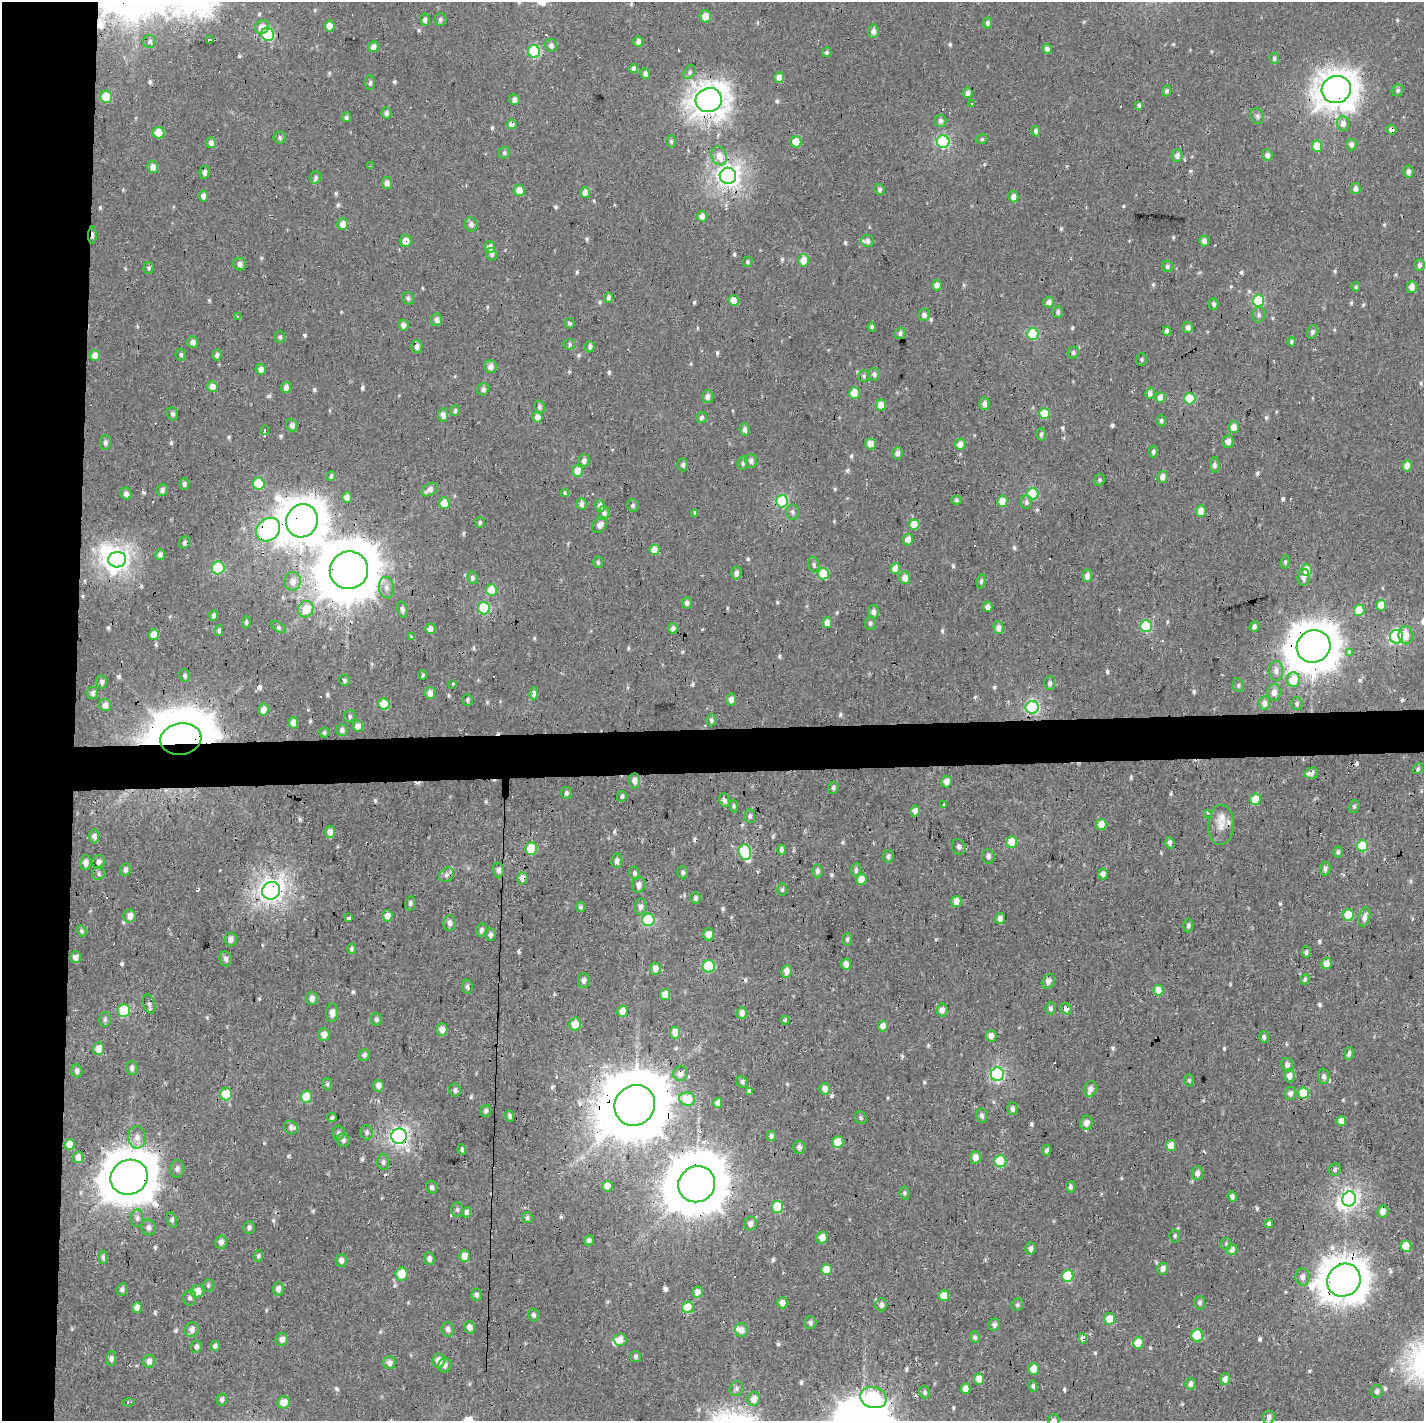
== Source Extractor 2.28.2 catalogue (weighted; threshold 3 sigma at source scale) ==
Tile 4 of 3 x 3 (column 1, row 2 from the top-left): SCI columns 5-1426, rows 1552-2970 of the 4271 x 4523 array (HDU 1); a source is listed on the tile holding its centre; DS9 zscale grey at full resolution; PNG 1426 x 1423 px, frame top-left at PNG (2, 2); each listed source drawn as its Kron ellipse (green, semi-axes under 4 px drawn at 4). Shown black and unused: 8% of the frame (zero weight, under 2 of 3 exposures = <1% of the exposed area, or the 3 px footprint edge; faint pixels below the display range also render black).
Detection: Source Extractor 2.28.2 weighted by HDU 2 'WHT'; one run over the whole footprint, this tile lists its part. Background 7.19e-04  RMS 0.0035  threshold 0.0158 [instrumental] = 3 sigma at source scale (4.5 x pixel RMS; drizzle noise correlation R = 1.50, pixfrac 1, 0.0396/0.0396 arcsec/px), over >= 5 px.
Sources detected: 695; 3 inside a brighter object's white glare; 31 cosmic-ray / hot-pixel residue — neither listed nor drawn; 10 inside a brighter listed object's ellipse — not listed separately; of the other 651, all 500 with FLUX_AUTO >= 0.644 (the completeness limit of this list) listed and drawn (151 fainter detections not listed), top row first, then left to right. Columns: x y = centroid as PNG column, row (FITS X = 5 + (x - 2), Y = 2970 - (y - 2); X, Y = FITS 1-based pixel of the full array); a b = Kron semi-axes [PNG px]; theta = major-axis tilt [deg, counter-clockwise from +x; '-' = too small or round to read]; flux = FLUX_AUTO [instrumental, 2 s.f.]
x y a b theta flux
705 16 6 5 - 4.4
440 19 6 6 - 0.8
425 20 6 5 - 1.4
988 23 5 4 - 1
330 26 5 5 - 4.4
262 27 7 6 - 4.1
873 31 6 5 - 1.9
267 34 7 6 - 33
209 40 3 3 - 3.5
149 41 6 6 - 0.95
638 41 5 5 - 1.7
551 45 6 6 - 1.4
373 47 5 5 - 2.4
1047 49 5 4 - 1.7
534 51 6 6 - 28
826 52 5 5 - 0.74
1274 58 5 4 - 0.73
634 69 4 4 - 2.1
689 72 8 5 54 0.9
645 74 5 4 - 1.5
779 78 5 5 - 3.1
370 83 7 4 -86 0.82
1336 90 15 13 17 510
1398 90 6 5 - 0.8
1167 91 5 4 - 0.92
968 93 5 5 - 1.8
106 97 6 6 - 12
514 100 5 5 - 1.9
709 100 13 12 - 410
972 104 3 3 - 1.8
1139 106 4 3 - 0.93
386 113 6 5 - 1.1
1257 116 8 6 -66 0.93
346 117 5 4 - 0.75
940 121 6 6 - 1.3
1343 123 7 6 - 2.2
512 124 5 4 - 3.5
1391 130 5 4 - 1.9
1036 131 5 4 - 0.93
159 133 6 5 - 9.3
280 137 6 6 - 0.95
982 139 6 4 14 0.66
671 141 6 4 -75 0.66
796 142 5 5 - 6.7
943 142 6 6 - 41
211 143 6 5 - 2.4
1351 144 6 5 - 1.4
1317 146 6 5 - 5.9
504 153 6 5 - 0.72
1177 155 6 5 - 1.4
1267 155 6 5 - 1.4
719 156 10 7 -69 4.3
371 166 3 3 - 0.73
153 167 6 5 - 2.6
1408 171 6 5 - 1.6
205 172 6 5 - 1.3
728 176 8 8 - 190
316 177 6 5 - 0.78
387 183 6 5 - 1.8
880 189 5 5 - 0.81
1356 189 5 5 - 1.7
519 190 6 5 - 3.8
585 193 5 5 - 3.3
203 196 5 4 - 2.1
1013 197 5 5 - 2
702 216 5 5 - 2.8
343 224 6 5 - 3.8
471 224 7 6 - 1.3
92 235 8 3 89 1.6
406 241 6 5 - 3.6
868 241 6 6 - 1.3
1204 241 5 5 - 1.6
490 247 6 5 - 2.7
492 254 6 5 - 0.86
804 260 6 5 - 5.7
747 262 5 5 - 0.65
239 264 6 6 - 1.5
1419 265 6 5 - 1
1167 266 6 5 - 0.92
148 268 6 5 - 0.73
937 285 5 4 - 2.5
1356 287 5 4 - 0.66
1412 287 6 5 - 2.5
608 297 5 4 - 1.1
408 298 6 5 - 0.9
734 300 5 5 - 6.4
1258 301 6 5 - 23
1049 302 5 5 - 1.8
1214 304 6 5 - 0.79
1058 312 6 5 - 0.97
924 315 6 6 - 1.4
1259 315 7 6 - 1
238 317 3 3 - 1.9
436 319 6 5 - 1.8
569 323 5 5 - 0.72
403 325 5 5 - 1.8
872 327 4 4 - 0.7
1188 327 5 5 - 1.7
1167 331 4 4 - 1.8
1312 332 7 5 61 0.85
900 333 6 5 - 1.2
1033 334 6 5 - 22
280 337 6 5 - 0.66
193 342 6 5 - 1.9
1292 342 4 3 - 0.7
570 344 6 5 - 0.75
417 346 6 5 - 1.6
590 346 6 5 - 1.1
1073 353 6 5 - 0.72
181 354 6 5 - 0.65
95 355 5 5 - 4.2
217 355 5 5 - 1.1
1141 359 6 5 - 0.69
490 367 6 6 - 2.1
261 369 5 5 - 1.9
874 374 6 6 - 1.1
864 376 6 5 - 0.81
212 386 5 5 - 4
286 387 6 5 - 2.1
483 389 6 5 - 1.1
854 393 6 5 - 8.4
1150 393 6 5 - 1.8
708 396 7 5 -89 1.6
1160 397 5 5 - 3.5
1190 399 6 5 - 20
984 404 6 5 - 1.6
881 405 5 5 - 4.7
539 407 6 5 - 0.92
455 410 5 5 - 0.72
1044 413 5 5 - 11
172 414 6 5 - 0.93
443 415 6 5 - 2
537 417 5 5 - 3
701 417 6 5 - 1.1
1161 421 5 5 - 0.76
292 425 6 5 - 1.6
1234 427 6 5 - 3.4
265 430 4 3 - 2.4
745 430 6 5 - 1.4
1041 434 6 4 87 0.71
1228 441 6 5 - 2.3
105 442 7 5 84 0.99
870 444 5 5 - 3.9
960 444 6 5 - 2.9
1153 452 6 4 71 0.84
897 453 6 5 - 1.7
584 461 6 5 - 1.5
751 461 7 6 - 1.2
743 463 7 5 74 0.88
683 465 6 5 - 0.96
1215 465 8 5 -89 1.2
1407 466 5 5 - 3.6
577 471 6 5 - 5
331 476 5 4 - 1
1162 477 6 5 - 2.3
1099 480 6 5 - 0.67
184 484 6 5 - 0.93
259 484 6 6 - 15
162 490 6 5 - 1.3
429 490 9 5 33 2.2
565 493 4 3 - 2.9
126 494 6 5 - 1.6
1033 494 6 5 - 18
347 497 5 5 - 3.5
956 500 5 4 - 0.77
782 501 6 6 - 35
1002 501 5 5 - 4.9
1026 502 7 6 - 1.1
444 503 6 5 - 5.7
582 504 6 5 - 1.6
633 505 6 6 - 0.84
600 506 6 5 - 2.1
1201 511 6 5 - 4
792 512 7 6 - 0.98
604 513 7 6 - 1.4
695 513 4 3 - 2.2
302 521 17 15 63 840
480 522 5 5 - 0.69
914 524 5 5 - 7.1
600 525 9 6 46 2.2
268 530 13 10 43 88
908 539 6 5 - 3.1
184 543 6 5 - 1.4
654 550 5 5 - 6.1
160 555 5 5 - 1.4
117 560 9 7 11 180
598 562 6 5 - 0.69
1285 562 7 4 81 0.7
814 565 8 5 -75 0.85
218 568 6 6 - 26
895 569 5 5 - 4.6
349 570 19 18 - 2400
1306 570 6 5 - 9.6
736 573 6 5 - 1.6
823 573 6 5 - 14
1087 576 6 5 - 2.2
1304 577 8 6 79 1.7
472 578 6 5 - 1.1
905 578 6 5 - 2.8
293 581 9 8 - 3.3
981 581 7 4 82 0.74
386 588 11 7 -83 2
491 590 5 5 - 10
687 603 6 5 - 1.2
1381 605 5 5 - 6.6
988 607 5 5 - 2.1
484 608 6 6 - 23
306 609 8 7 - 6.7
402 609 8 5 -75 0.99
1359 610 5 5 - 9.6
873 612 6 5 - 1.5
214 616 5 4 - 1
246 622 6 4 84 0.67
827 623 5 5 - 3.4
870 623 7 5 87 0.79
1146 626 6 5 - 22
279 627 8 4 -33 0.86
1254 627 5 4 - 1.1
673 628 5 4 - 1.8
998 628 6 5 - 2.2
430 629 5 5 - 2.9
219 630 5 4 - 0.87
154 634 5 5 - 6
1406 635 9 7 -82 3.8
412 636 4 3 - 1.3
1397 637 7 6 - 56
1314 646 17 16 - 990
1349 652 3 3 - 4.5
1276 671 10 7 -87 1.9
423 675 5 3 - 0.68
185 676 6 5 - 0.82
345 680 5 5 - 0.76
1293 680 7 6 - 7
102 682 6 5 - 1.2
1050 683 7 5 85 0.93
452 684 3 3 - 2.9
1238 685 7 5 -78 0.65
1274 692 8 6 87 2.6
92 693 6 6 - 1.1
430 693 6 5 - 2.1
534 694 6 4 88 1.3
731 699 6 5 - 2.2
468 700 6 5 - 0.79
1264 703 6 5 - 1.9
384 704 6 5 - 13
1297 704 6 5 - 0.96
105 705 6 6 - 2.5
1032 707 6 6 - 51
264 709 6 5 - 3.2
350 716 6 5 - 0.73
711 720 6 4 80 0.83
293 723 6 5 - 2.7
358 726 5 5 - 2.4
342 730 6 6 - 1.2
324 732 5 5 - 0.65
181 739 20 15 9 2700
1418 769 6 4 51 0.7
1311 773 6 5 - 1.3
634 781 7 6 - 2.1
946 782 6 5 - 2.9
833 788 6 5 - 0.85
566 793 6 5 - 0.75
622 796 5 5 - 0.69
1255 799 6 5 - 6
724 800 7 5 -77 1.3
944 805 4 3 - 0.96
734 806 7 4 -78 0.64
1354 807 6 5 - 0.65
915 811 5 5 - 2.4
1207 813 3 3 - 2.7
750 816 7 5 -86 0.8
1101 824 5 5 - 3.7
1221 825 20 13 87 4.2
330 832 6 5 - 2.8
94 836 7 5 -89 1.4
1011 842 6 5 - 5.9
1170 843 6 4 -64 1.3
1362 846 6 5 - 18
959 847 8 6 -66 1.3
531 849 6 5 - 10
781 850 5 3 - 1.1
745 852 8 6 -74 29
1338 852 5 4 - 0.81
888 856 6 5 - 1
988 856 7 6 - 1.2
617 861 7 5 82 1.5
85 862 7 5 89 2
98 862 7 6 - 1.5
1325 868 7 5 85 1.1
125 870 6 5 - 1.3
498 870 7 6 - 1.4
856 870 7 4 82 0.87
817 871 6 5 - 1.2
683 872 6 5 - 0.84
99 873 7 6 - 0.8
635 873 6 5 - 0.88
1103 874 5 5 - 1.9
446 875 8 6 43 1.2
522 878 6 5 - 2.5
861 880 6 5 - 3.7
638 885 8 6 75 1.7
782 890 6 5 - 0.65
271 891 9 8 - 220
695 898 5 5 - 0.94
956 902 5 5 - 4.1
410 903 7 5 78 0.98
580 907 5 4 - 0.86
640 907 8 6 83 1.4
1349 915 5 5 - 12
129 916 6 6 - 2.9
387 916 6 5 - 3
1365 917 10 5 77 2
348 918 3 3 - 3.4
1000 919 5 4 - 1.5
648 920 6 6 - 31
450 923 8 6 88 1.5
1188 925 7 5 83 0.84
481 930 6 5 - 1.3
81 931 6 4 -53 0.83
709 934 6 5 - 2.9
490 935 6 5 - 1.2
230 939 7 6 - 1.7
847 939 6 5 - 0.65
351 949 5 4 - 0.72
1306 952 6 4 -89 0.92
76 957 6 5 - 2.1
226 959 7 6 - 1.3
1326 963 6 5 - 3.9
846 964 6 5 - 2.3
709 966 6 6 - 25
655 969 6 5 - 3
786 971 6 5 - 2.8
1305 979 5 4 - 0.76
583 981 7 5 84 1.3
1048 981 8 6 58 1.8
467 987 7 5 -82 0.87
1158 990 5 5 - 4.7
665 994 5 5 - 4.1
312 998 7 6 - 2
149 1004 10 5 -74 0.93
1051 1008 6 5 - 1.1
1066 1009 6 5 - 1.7
124 1010 6 6 - 20
942 1010 6 5 - 2.2
622 1011 5 5 - 3.1
332 1013 9 6 87 2.4
742 1013 6 5 - 2.6
105 1019 7 5 88 0.81
376 1019 6 5 - 0.85
785 1020 4 3 - 3.4
575 1024 6 5 - 5.3
883 1026 5 5 - 2.9
442 1030 6 5 - 3
675 1032 6 5 - 4.5
324 1035 6 5 - 2.5
991 1036 6 5 - 2.3
1264 1037 6 5 - 0.8
98 1049 6 5 - 3.9
1349 1054 6 4 78 1.1
364 1055 6 5 - 1.1
1287 1065 7 6 - 1.5
132 1068 7 6 - 1.3
77 1071 6 5 - 1.1
680 1074 7 7 - 2.5
997 1074 7 6 - 54
1289 1076 6 5 - 2.2
1324 1076 8 5 -88 1.2
1189 1080 6 5 - 0.68
742 1082 6 5 - 1.1
327 1084 6 5 - 0.65
378 1086 6 5 - 1.7
825 1089 6 5 - 2.6
1090 1089 8 6 67 1.7
455 1090 6 5 - 1
750 1092 4 3 - 11
1290 1093 7 6 - 1.4
1303 1093 6 5 - 13
226 1094 6 6 - 12
306 1097 6 6 - 9.1
687 1099 8 6 -15 8.4
718 1103 5 4 - 2.4
635 1105 21 19 48 3800
1012 1109 6 5 - 1.1
486 1111 6 5 - 0.89
510 1116 5 4 - 1
982 1116 7 5 -81 1.2
332 1117 5 4 - 0.65
861 1118 6 5 - 0.71
1341 1121 5 5 - 3.1
1086 1123 7 6 - 2.5
291 1128 7 6 - 1.1
366 1132 7 6 - 0.89
338 1133 7 6 - 0.96
399 1136 8 7 - 110
771 1136 5 4 - 1.1
137 1137 11 9 -89 2.5
343 1140 7 6 - 1.1
838 1142 6 5 - 8.8
70 1144 5 5 - 4.9
1171 1145 5 5 - 5.3
799 1147 6 6 - 1.3
462 1150 5 4 - 0.73
1047 1150 5 4 - 1.1
78 1157 6 5 - 2.9
975 1158 6 5 - 2.7
1000 1161 6 6 - 15
383 1162 8 5 -89 1
177 1169 8 7 - 1.4
1335 1170 6 6 - 0.91
1197 1173 7 5 86 1.5
129 1177 19 17 25 1300
697 1184 19 17 35 2200
607 1186 5 5 - 3.8
432 1187 6 5 - 0.94
1070 1187 5 4 - 0.96
905 1193 6 5 - 0.66
1232 1197 5 4 - 1.2
1349 1199 7 7 - 110
777 1207 6 5 - 16
457 1210 7 5 90 0.78
467 1212 5 4 - 1.4
1383 1212 6 5 - 2.8
137 1218 8 6 85 1.2
527 1218 5 5 - 0.77
172 1220 8 5 -70 0.86
750 1224 7 6 - 1.8
1269 1224 4 4 - 0.82
148 1227 8 7 - 1.3
249 1228 6 5 - 0.87
1175 1236 6 5 - 0.71
822 1237 6 5 - 3.4
589 1240 5 5 - 1.1
221 1242 7 6 - 2.1
1226 1244 6 5 - 0.67
1406 1246 6 5 - 7.9
1030 1248 6 5 - 1.3
1232 1250 5 5 - 2.6
258 1256 6 5 - 0.71
464 1256 6 5 - 3.2
103 1257 6 4 -89 0.85
429 1259 6 5 - 1.2
341 1260 6 5 - 1.5
827 1269 5 5 - 7
1163 1269 6 5 - 1.8
402 1274 6 6 - 7.5
1068 1276 6 6 - 17
1302 1277 8 7 - 1.6
1344 1280 17 16 - 790
208 1285 6 5 - 0.66
122 1289 6 5 - 1.1
278 1289 7 5 88 1.8
197 1292 6 6 - 5.1
698 1292 5 5 - 2.8
477 1295 6 5 - 0.92
944 1296 5 5 - 5.1
190 1298 7 6 - 0.97
782 1303 5 5 - 3.3
1200 1303 7 5 89 1
881 1305 6 6 - 1.3
1017 1305 6 5 - 0.7
688 1307 6 5 - 13
137 1308 5 5 - 2.4
533 1315 6 5 - 0.89
1109 1319 6 5 - 5.4
810 1323 6 6 - 1
994 1325 6 5 - 1.1
470 1327 6 5 - 1.9
448 1329 7 6 - 1.3
192 1330 7 7 - 1.9
741 1330 7 6 - 2.2
1197 1335 6 6 - 13
975 1337 6 4 -71 0.82
1083 1338 5 4 - 1.9
282 1339 6 6 - 1.6
620 1340 6 6 - 2.8
1138 1343 6 5 - 6.7
215 1346 5 5 - 1.1
196 1347 6 5 - 0.99
635 1356 5 5 - 0.72
111 1359 7 5 87 1.3
149 1361 6 6 - 2.3
438 1361 7 6 - 3.9
389 1363 6 6 - 2
445 1365 7 6 - 1.6
1034 1369 5 5 - 4.2
979 1379 5 5 - 3.7
1225 1379 6 5 - 1.8
1191 1384 6 5 - 1.4
1033 1386 6 4 -79 0.88
736 1389 8 6 49 0.89
966 1389 5 4 - 3.6
1377 1391 6 6 - 1.1
925 1392 6 5 - 0.88
873 1398 13 10 -17 26
222 1399 6 5 - 1
754 1399 7 6 - 3
129 1402 6 3 8 0.87
284 1402 6 6 - 3.9
1269 1417 7 6 - 1.5
1054 1420 6 5 - 1.1
Overlapping masked pixels (flux is a lower limit): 27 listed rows (the first 20) at x y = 330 26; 1336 90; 709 100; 512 124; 1391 130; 92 235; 406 241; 1258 301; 302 521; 268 530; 184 543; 349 570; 1314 646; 181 739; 1311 773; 1170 843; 959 847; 522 878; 271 891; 124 1010
Isophote crosses this tile's border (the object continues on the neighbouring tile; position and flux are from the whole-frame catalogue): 1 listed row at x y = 1054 1420